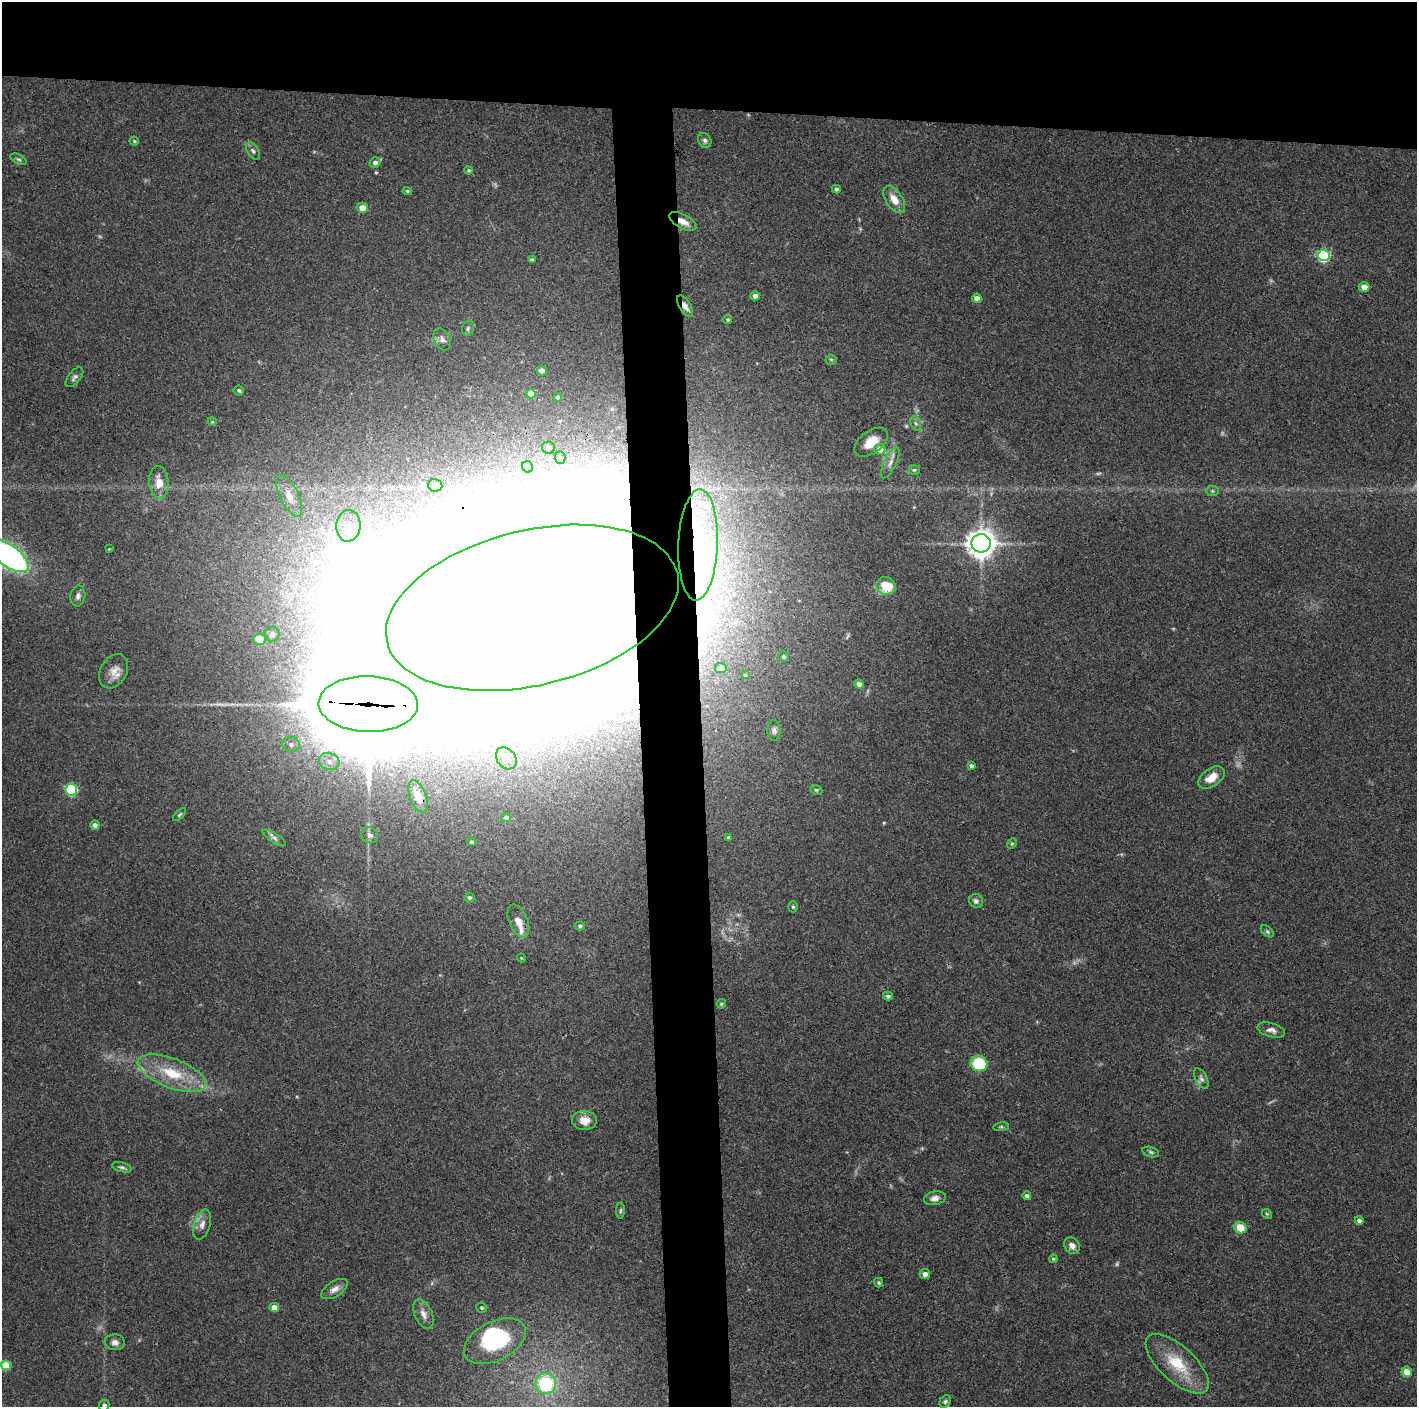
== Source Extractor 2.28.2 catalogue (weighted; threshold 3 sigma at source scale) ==
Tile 2 of 3 x 3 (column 2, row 1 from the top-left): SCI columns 1416-2830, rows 2813-4217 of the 4246 x 4219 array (HDU 1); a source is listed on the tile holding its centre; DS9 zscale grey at full resolution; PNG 1419 x 1409 px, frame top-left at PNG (2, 2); each listed source drawn as its Kron ellipse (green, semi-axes under 4 px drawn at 4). Shown black and unused: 12% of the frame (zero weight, under 3 of 4 exposures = <1% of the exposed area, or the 3 px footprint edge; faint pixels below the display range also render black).
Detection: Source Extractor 2.28.2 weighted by HDU 2 'WHT'; one run over the whole footprint, this tile lists its part. Background 0.16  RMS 0.0072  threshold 0.0322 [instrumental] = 3 sigma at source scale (4.5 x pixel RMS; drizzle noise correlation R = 1.50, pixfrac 1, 0.05/0.05 arcsec/px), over >= 5 px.
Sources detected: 126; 5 too faint to see at this stretch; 7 inside a brighter object's white glare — neither listed nor drawn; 2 inside a brighter listed object's ellipse — not listed separately; the other 112 listed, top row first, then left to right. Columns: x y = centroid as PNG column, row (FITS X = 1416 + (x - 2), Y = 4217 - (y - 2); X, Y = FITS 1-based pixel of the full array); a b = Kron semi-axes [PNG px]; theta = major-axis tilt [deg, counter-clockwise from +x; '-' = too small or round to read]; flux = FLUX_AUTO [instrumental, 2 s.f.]
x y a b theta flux
705 140 8 6 -59 2
134 141 4 4 - 0.89
253 151 9 5 -60 1.9
18 159 9 4 -26 1.5
375 163 5 5 - 3.3
469 170 4 3 - 0.92
836 189 4 4 - 1.6
407 191 5 4 - 1.1
894 200 15 8 -56 9.1
362 208 5 5 - 7.2
683 221 15 7 -28 6.7
1324 255 6 5 - 99
532 260 4 4 - 2.3
1364 287 5 5 - 5.5
755 296 5 4 - 3.1
977 298 5 4 - 5.4
685 306 12 5 -57 3.9
728 319 4 4 - 1.3
468 328 8 5 75 1.6
442 339 12 8 -61 3.4
831 360 5 5 - 1
542 371 5 4 - 4.3
74 377 12 6 50 2.3
239 390 5 5 - 1.4
531 394 5 4 - 9.7
558 397 4 4 - 2.3
212 422 4 4 - 0.69
916 423 8 5 -69 1.8
871 442 19 11 37 12
548 448 6 6 - 2.9
880 449 6 5 - 7.7
560 458 6 5 - 1.5
890 463 17 6 64 4.2
528 467 6 5 - 2.2
914 470 5 4 - 1.1
159 482 16 9 -84 9.2
435 485 7 6 - 4.8
1212 491 6 5 - 1.3
289 496 23 9 -64 8.8
348 526 16 12 86 12
981 543 9 9 - 810
698 545 56 19 88 77
109 549 4 3 - 0.55
8 556 24 10 -36 220
886 586 10 9 - 18
78 596 10 7 81 3.1
532 608 149 77 13 30000
272 634 7 7 - 2.5
260 639 6 5 - 15
784 656 5 5 - 1.1
721 668 5 5 - 3.3
114 671 18 13 60 7.9
745 675 4 3 - 0.83
859 684 5 4 - 3.4
368 704 49 28 -2 15000
774 730 10 6 90 2.3
291 744 8 7 - 2.9
506 758 12 9 -52 14
329 761 10 8 -17 6.2
971 766 4 3 - 1.9
1211 778 15 8 35 9.4
71 790 6 5 - 69
816 790 6 4 -22 1.1
418 796 17 8 -69 6.6
180 814 8 3 45 1.1
506 817 5 4 - 2.1
95 825 4 4 - 2.8
370 835 9 7 -42 2.6
274 838 13 4 -31 2.5
729 838 4 4 - 1.1
471 842 4 4 - 1.2
1012 844 5 4 - 0.99
470 898 5 5 - 1.8
976 901 7 6 - 2.1
793 907 5 5 - 1.1
518 921 17 9 -67 6.8
580 926 5 4 - 1.1
1267 931 7 4 -41 1.3
521 958 4 4 - 0.7
888 996 5 4 - 1.5
721 1004 5 4 - 1.1
1271 1030 14 7 -15 3.6
979 1063 8 7 - 33
172 1073 36 14 -21 29
1201 1079 11 5 -61 2.4
584 1120 12 9 -2 8.1
1001 1127 8 4 8 1.2
1151 1152 9 5 -16 1.5
122 1167 10 4 -14 1.8
1027 1196 4 4 - 2.2
935 1198 11 7 12 4.2
620 1211 8 4 89 1.1
1267 1214 5 4 - 0.93
1359 1220 4 4 - 2.4
202 1224 16 8 72 4.8
1240 1228 6 5 - 13
1072 1246 9 7 -51 3.8
1053 1259 4 4 - 1
925 1274 5 5 - 3.4
879 1283 4 4 - 1
335 1289 15 7 32 4.3
274 1307 4 4 - 7.6
482 1308 5 5 - 1.1
423 1314 16 8 -66 5.2
495 1341 33 19 27 55
115 1342 10 8 -6 3.4
1177 1364 40 17 -43 29
6 1365 5 5 - 20
1407 1372 5 5 - 7
546 1383 10 10 - 45
945 1402 7 5 58 1.4
104 1405 5 5 - 1.8
Overlapping masked pixels (flux is a lower limit): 5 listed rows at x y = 683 221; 685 306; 698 545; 532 608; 368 704
Isophote crosses this tile's border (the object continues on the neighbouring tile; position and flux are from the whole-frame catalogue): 2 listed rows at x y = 8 556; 104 1405